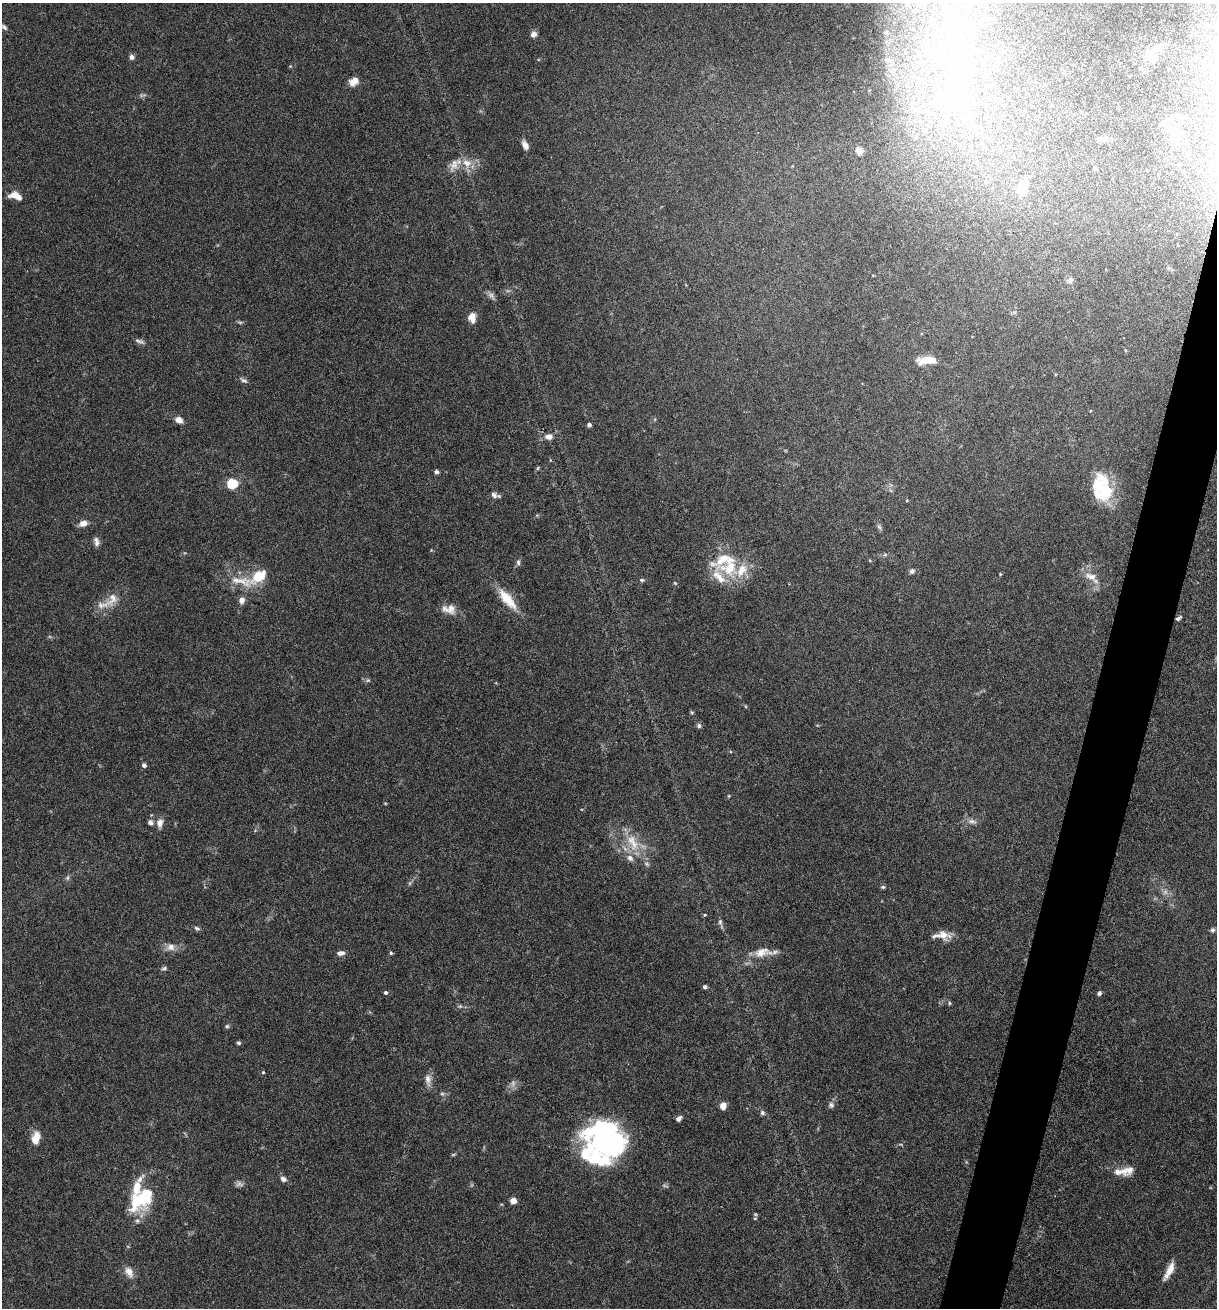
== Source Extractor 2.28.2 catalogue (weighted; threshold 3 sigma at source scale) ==
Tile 10 of 4 x 4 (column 2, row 3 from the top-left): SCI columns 1349-2563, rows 1332-2637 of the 5307 x 5252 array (HDU 1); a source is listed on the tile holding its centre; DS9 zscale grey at full resolution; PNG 1219 x 1310 px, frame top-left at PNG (2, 3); no overlay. Shown black and unused: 4% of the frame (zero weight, under 3 of 6 exposures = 3% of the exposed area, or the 3 px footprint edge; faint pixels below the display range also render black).
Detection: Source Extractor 2.28.2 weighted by HDU 2 'WHT'; one run over the whole footprint, this tile lists its part. Background 0.0264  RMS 0.0028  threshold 0.0115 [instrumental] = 3 sigma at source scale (4.09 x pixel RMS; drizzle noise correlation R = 1.36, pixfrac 0.8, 0.05/0.05 arcsec/px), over >= 5 px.
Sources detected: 134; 9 too faint to see at this stretch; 8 inside a brighter object's white glare — not listed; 22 inside a brighter listed object's ellipse — not listed separately; the other 95 listed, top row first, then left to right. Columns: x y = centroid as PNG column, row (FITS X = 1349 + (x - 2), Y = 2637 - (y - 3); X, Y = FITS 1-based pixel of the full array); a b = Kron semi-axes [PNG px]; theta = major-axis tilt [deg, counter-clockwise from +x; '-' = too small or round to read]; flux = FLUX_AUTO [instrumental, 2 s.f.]
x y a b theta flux
4 27 8 5 -46 0.64
886 33 7 5 -69 0.5
534 34 7 6 - 1.2
132 57 7 6 - 0.77
1153 57 10 9 - 3.3
887 60 9 7 -58 1.1
290 66 4 4 - 0.23
1064 73 6 4 -73 0.41
984 75 6 6 - 0.66
354 81 11 8 34 2.3
957 90 33 10 -84 7.7
1101 139 12 6 5 0.99
1177 140 14 9 68 1.9
525 145 13 7 -63 1.5
859 151 8 7 - 2.4
467 163 15 12 -35 3.6
1180 164 4 3 - 0.36
1095 168 4 4 - 0.54
1022 186 15 10 48 3.8
16 196 13 7 -18 3.4
1168 268 6 4 -43 0.43
1070 280 8 6 29 0.93
472 316 11 7 37 1.6
140 341 14 4 -19 0.78
927 360 25 8 2 4.2
244 380 12 5 -27 0.75
179 420 9 7 -29 1.7
589 425 4 4 - 0.78
549 437 9 6 1 1.7
538 468 5 3 - 0.27
436 472 5 4 - 0.67
232 484 6 5 - 20
1097 485 31 21 87 11
494 495 10 7 -39 1
83 523 9 6 13 2
879 527 8 5 -63 0.57
96 541 12 6 -78 1.1
885 555 6 4 1 0.44
518 562 8 6 90 0.66
730 568 34 24 75 12
912 571 8 6 40 0.64
258 576 17 10 39 7.6
1091 576 18 10 -21 2.7
642 580 6 5 - 0.45
239 581 44 11 -10 5.5
675 583 5 4 - 0.27
112 599 24 12 58 3.7
507 599 32 11 -50 6.2
242 600 8 7 - 1.4
451 608 15 13 -81 2.4
1178 618 8 4 36 0.54
692 712 6 4 -54 0.33
699 726 6 5 - 0.63
144 765 4 4 - 0.91
385 803 5 3 - 0.22
972 821 12 6 -6 1.1
150 822 7 6 - 0.87
160 823 11 8 83 1.7
633 843 29 13 -65 6.5
67 878 7 4 89 0.49
883 887 6 5 - 0.43
705 915 4 3 - 0.33
720 922 7 5 89 0.54
197 928 8 5 -19 0.55
1212 930 6 6 - 0.59
942 935 20 11 -11 2.8
171 947 12 10 -13 1.8
762 952 26 12 6 4.1
341 953 9 5 9 1.1
391 953 5 4 - 0.39
164 968 8 5 15 0.52
705 987 4 4 - 0.74
386 993 5 5 - 0.48
1099 993 5 5 - 0.64
949 1003 5 3 - 0.32
460 1006 6 5 - 0.45
227 1026 5 5 - 0.42
239 1043 6 4 -28 0.44
263 1072 4 4 - 0.27
428 1080 17 8 -86 1.7
442 1094 6 4 0 0.43
831 1105 8 7 - 0.82
723 1106 8 7 - 1.7
762 1113 6 6 - 0.58
679 1118 7 5 41 0.83
604 1135 43 34 -57 44
35 1140 13 10 -48 2.2
1129 1170 17 11 57 2.1
283 1179 8 6 -30 0.96
141 1199 26 18 -48 9.8
513 1201 5 4 - 3.2
755 1214 6 4 -44 0.4
137 1221 6 6 - 0.6
1169 1271 21 6 62 3
129 1272 16 9 -62 2.1
Overlapping masked pixels (flux is a lower limit): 1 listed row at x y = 1178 618